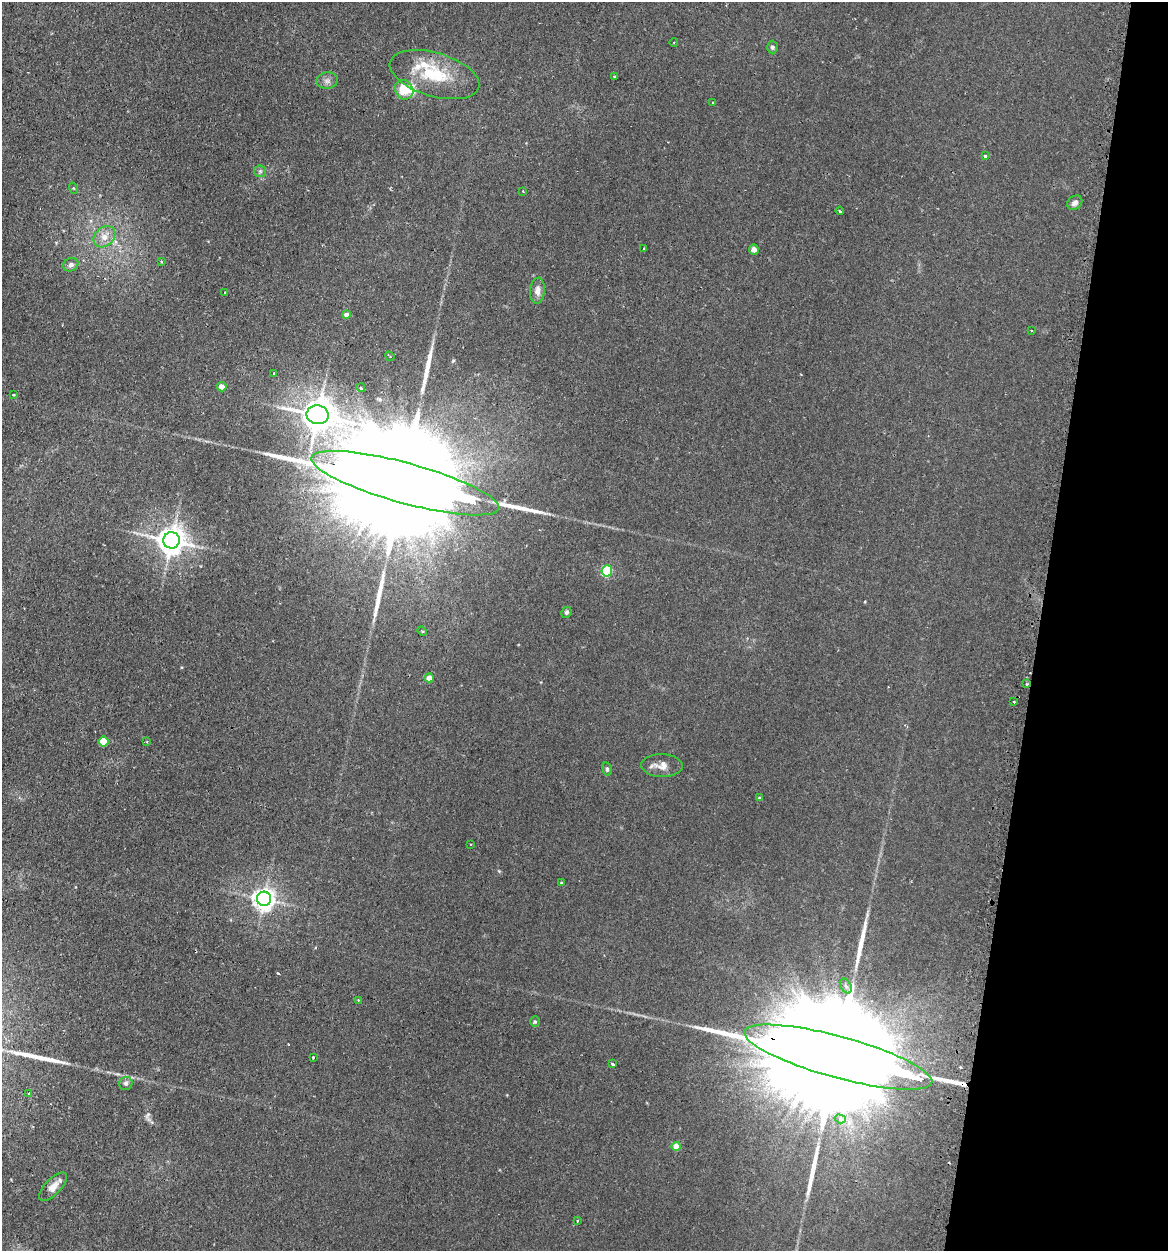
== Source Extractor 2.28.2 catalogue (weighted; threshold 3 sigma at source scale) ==
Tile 8 of 4 x 4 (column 4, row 2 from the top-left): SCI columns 3675-4840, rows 2703-3951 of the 5198 x 5223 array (HDU 1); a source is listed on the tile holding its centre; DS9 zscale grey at full resolution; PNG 1170 x 1253 px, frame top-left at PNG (2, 2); each listed source drawn as its Kron ellipse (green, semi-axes under 4 px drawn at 4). Shown black and unused: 11% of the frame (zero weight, under 2 of 3 exposures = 3% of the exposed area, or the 3 px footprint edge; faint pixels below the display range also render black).
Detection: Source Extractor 2.28.2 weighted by HDU 2 'WHT'; one run over the whole footprint, this tile lists its part. Background 0.0425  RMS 0.0057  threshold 0.0255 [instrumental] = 3 sigma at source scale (4.5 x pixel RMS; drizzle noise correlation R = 1.50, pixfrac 1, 0.05/0.05 arcsec/px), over >= 5 px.
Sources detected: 69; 3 cosmic-ray / hot-pixel residue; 7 long thin detections or spike segments (spike, bleed or trail) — neither listed nor drawn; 3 inside a brighter listed object's ellipse — not listed separately; the other 56 listed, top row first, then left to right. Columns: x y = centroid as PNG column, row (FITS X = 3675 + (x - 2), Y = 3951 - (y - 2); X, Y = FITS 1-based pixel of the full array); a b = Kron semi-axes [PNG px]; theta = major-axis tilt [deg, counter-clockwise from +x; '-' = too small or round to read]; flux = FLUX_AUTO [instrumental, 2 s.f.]
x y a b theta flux
674 42 4 3 - 0.42
772 47 6 5 - 1.4
434 75 46 22 -16 30
614 76 3 3 - 0.76
327 81 10 8 9 2.5
404 90 10 9 - 11
712 102 2 2 - 0.54
985 156 3 3 - 1.7
260 171 6 5 - 1.2
73 188 6 3 -70 0.61
523 191 3 3 - 0.48
1075 203 8 6 40 2.9
840 211 4 2 - 0.5
104 237 12 9 41 5.6
644 248 3 2 - 0.36
754 249 5 5 - 2.6
161 261 4 3 - 0.49
71 265 8 6 31 1.9
537 291 13 7 87 3.7
225 293 3 2 - 0.61
346 314 4 4 - 2.9
1031 330 3 2 - 0.37
390 356 5 2 - 0.89
274 373 3 2 - 1.1
222 387 5 4 - 4.9
361 388 4 4 - 1.1
13 395 3 2 - 0.54
318 415 11 9 -11 1100
405 483 97 20 -15 53000
171 540 8 8 - 790
607 571 5 5 - 49
566 612 6 5 - 1.1
422 631 5 4 - 0.7
429 678 4 4 - 5.5
1027 684 4 3 - 0.57
1014 702 3 3 - 1.1
104 742 5 5 - 17
147 742 3 2 - 0.49
662 766 21 11 -1 5.7
607 769 7 4 -76 1.2
759 798 4 4 - 0.61
471 844 2 2 - 0.45
561 883 4 4 - 0.64
264 899 7 7 - 430
846 986 8 5 -60 1.4
358 1000 3 3 - 0.41
535 1022 5 5 - 0.85
313 1057 4 2 - 0.5
838 1057 97 21 -15 55000
612 1064 3 3 - 1.3
126 1083 7 6 - 1.4
29 1094 3 3 - 0.83
840 1119 6 4 -18 4.7
676 1146 4 4 - 8.8
53 1187 18 8 46 5.3
577 1221 4 2 - 0.53
Overlapping masked pixels (flux is a lower limit): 1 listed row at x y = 838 1057
Unlisted compact peaks at least as high as the median listed source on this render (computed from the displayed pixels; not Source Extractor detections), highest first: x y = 148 1114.